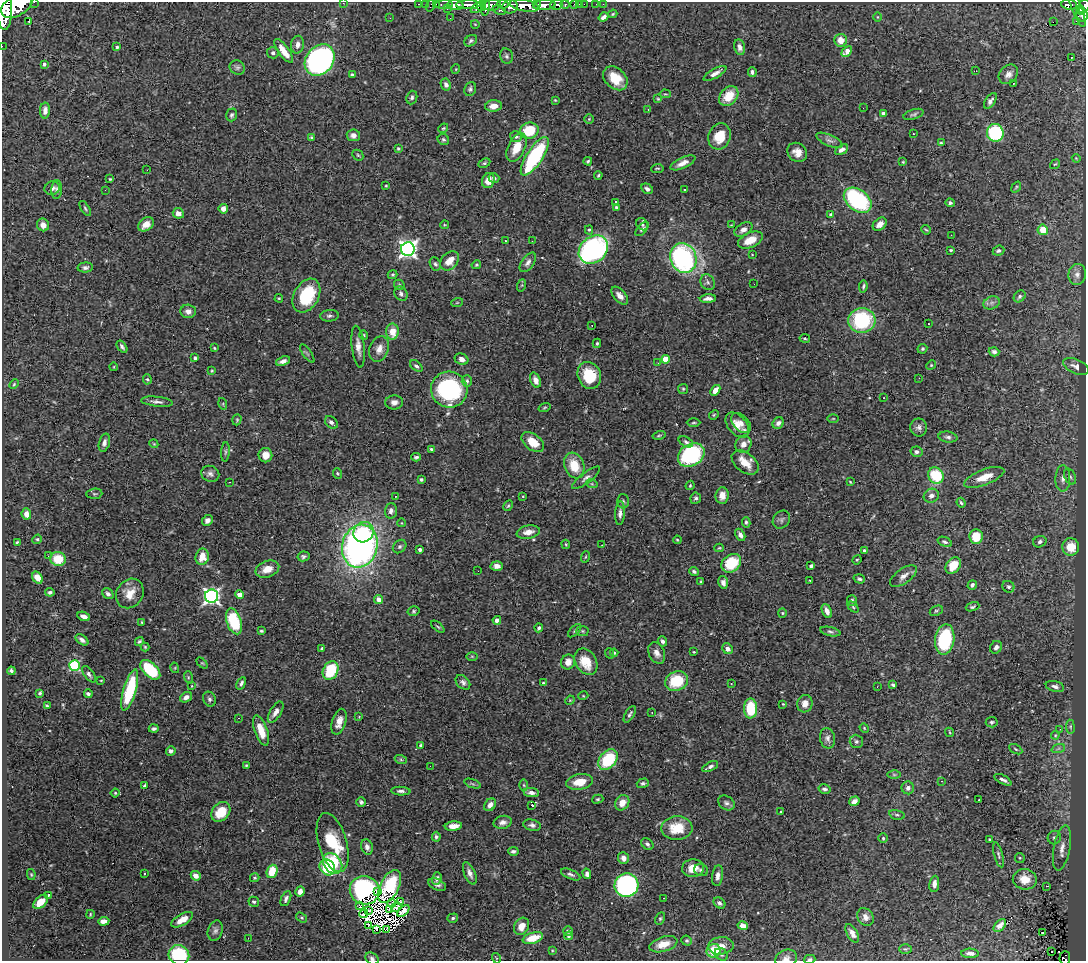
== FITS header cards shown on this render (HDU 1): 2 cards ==
NAXIS1  =                 1084
NAXIS2  =                  959

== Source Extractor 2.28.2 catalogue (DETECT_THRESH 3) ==
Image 1084 x 959 px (HDU 1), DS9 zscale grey, 1 PNG px = 1 image px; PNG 1088 x 963 px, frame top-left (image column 1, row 959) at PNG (2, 2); each listed source drawn as its Kron ellipse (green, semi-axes under 4 px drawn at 4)
Background 1.36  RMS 0.026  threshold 0.0766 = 3 sigma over >= 5 px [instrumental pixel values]
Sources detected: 514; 10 with non-positive FLUX_AUTO (blend fragments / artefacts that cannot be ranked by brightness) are neither listed nor drawn; of the other 504, the 500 brightest by FLUX_AUTO listed and drawn (4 fainter detections omitted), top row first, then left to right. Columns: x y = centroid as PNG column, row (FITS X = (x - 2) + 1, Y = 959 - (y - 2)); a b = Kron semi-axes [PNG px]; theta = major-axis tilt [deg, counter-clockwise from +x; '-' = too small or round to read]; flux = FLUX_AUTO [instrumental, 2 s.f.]
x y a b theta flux
34 2 2 2 - 44
343 3 2 2 - 140
419 4 3 2 - 26
425 4 2 2 - 16
436 4 3 2 - 36
503 4 5 4 - 540
536 4 4 3 - 580
575 4 3 3 - 52
579 4 2 2 - 8.3
584 4 2 2 - 14
596 4 2 2 - 7.5
603 4 2 2 - 5.7
1069 4 8 5 -7 140
17 5 17 10 31 6800
444 5 9 3 1 100
455 5 8 5 -4 2100
468 5 12 4 1 2000
492 5 8 6 10 820
524 5 15 5 -10 3800
545 5 11 5 3 1900
556 5 6 5 - 580
565 5 4 3 - 190
430 6 6 2 72 50
481 6 5 4 - 400
1084 6 7 5 64 480
510 7 8 6 12 1900
1077 7 21 5 -70 220
477 8 7 4 34 390
486 8 8 3 79 690
4 9 20 7 -89 6000
447 9 4 3 - 29
499 10 7 4 -24 310
1081 10 4 3 - 370
613 14 4 3 - 1.9
1082 15 7 6 - 580
603 17 5 3 - 6.2
877 17 4 3 - 1.3
390 18 3 2 - 1.6
450 18 2 2 - 4.6
1076 21 2 2 - 29
29 22 3 2 - 1.2
1053 22 2 2 - 1800
475 24 4 2 - 1.2
841 40 6 6 - 20
471 41 7 5 35 3.9
297 45 9 6 79 8.2
2 46 2 2 - 11
117 47 3 3 - 3
740 47 8 5 -79 7.4
284 51 14 5 -54 22
847 51 6 4 43 19
273 53 6 5 - 4.5
506 56 8 6 -79 4.4
1071 58 3 2 - 2.9
320 60 17 13 52 620
44 64 4 3 - 4.8
237 67 8 7 - 4
456 69 5 3 - 1.3
976 71 3 2 - 1.4
752 72 5 4 - 4.6
715 73 13 4 30 9.5
1008 74 11 8 46 9.2
352 75 4 3 - 2.8
615 78 14 10 -43 34
1013 83 3 2 - 2.4
446 85 6 5 - 5.9
470 89 7 5 69 3.7
665 94 5 2 - 1.5
729 96 11 8 48 35
412 97 7 5 69 3.6
658 99 4 3 - 1.7
555 100 3 3 - 1.5
990 101 9 5 55 6.6
494 106 8 5 5 14
863 108 3 2 - 1.4
648 109 3 2 - 2
45 111 8 5 87 10
883 113 4 3 - 4.4
914 114 10 5 18 4
232 115 6 5 - 3.6
589 119 4 4 - 1.8
443 128 5 4 - 2.1
529 131 9 8 - 58
995 133 9 8 - 160
913 134 3 2 - 1.9
353 135 6 6 - 7.8
516 136 6 5 - 5.3
719 136 13 11 71 35
311 138 4 4 - 3.1
443 140 6 5 - 3.4
829 140 14 5 -24 6.9
941 143 3 3 - 1.9
517 147 15 8 66 30
398 148 3 3 - 2.1
842 150 7 4 29 6.8
797 152 10 9 - 15
358 155 6 4 -45 2.2
535 156 22 8 57 200
1076 158 4 3 - 1.4
588 161 4 3 - 2.5
903 162 4 4 - 2
484 163 6 4 26 2.8
683 163 13 5 25 11
1055 164 5 3 - 1.5
657 168 6 2 5 1.8
147 170 2 2 - 2.9
598 175 4 3 - 2.1
494 178 5 4 - 4.2
110 179 3 3 - 1.9
488 181 7 6 - 15
386 186 3 2 - 1.4
1016 187 6 3 54 1.8
52 188 7 7 - 8.1
647 189 6 4 -29 5.6
57 190 9 5 86 5.3
105 190 2 2 - 30
684 190 3 3 - 3.4
858 200 15 10 -37 200
615 202 4 3 - 2.4
950 203 4 4 - 4.2
616 207 4 4 - 2.4
85 208 8 4 -58 3
223 209 5 4 - 9.3
178 213 5 5 - 11
831 215 4 3 - 6.5
146 224 8 6 37 17
642 224 6 5 - 4.3
880 224 8 5 41 12
43 225 6 6 - 10
444 225 4 3 - 1.7
731 225 4 3 - 1.3
642 229 8 4 47 4.1
589 230 4 4 - 2.5
743 230 10 6 30 8.9
926 230 5 4 - 2
1043 230 5 5 - 33
951 235 2 2 - 1.6
750 240 13 7 25 24
505 241 3 2 - 4.5
532 241 2 2 - 0.85
408 249 7 7 - 710
593 250 16 12 40 390
951 250 3 3 - 2.6
998 251 6 5 - 4
752 255 3 3 - 1.2
683 258 15 13 -72 300
449 261 11 8 47 25
528 262 11 6 54 7.2
435 264 7 5 -67 4
476 265 5 4 - 2
85 267 8 5 4 4.8
1077 274 10 9 - 8.1
393 275 5 4 - 2.3
708 282 8 7 - 4.9
754 284 3 2 - 1.8
399 285 5 5 - 2.4
522 285 6 4 71 2
863 286 6 3 80 3
401 294 8 6 -59 5.1
306 296 18 12 61 86
620 296 11 6 -48 11
1020 296 6 5 - 3.7
279 298 4 3 - 1.8
708 299 8 4 3 7.4
457 303 6 3 20 1.8
992 303 8 6 21 5.8
188 311 7 6 - 8.7
329 316 9 5 6 4.4
862 320 13 12 - 140
928 324 2 2 - 1.4
592 325 3 2 - 1.9
392 332 8 6 -88 23
364 335 5 4 - 1.9
805 338 5 3 - 1.9
597 343 5 3 - 2.5
122 347 7 3 -53 4.3
358 347 21 6 -83 14
214 348 3 3 - 1.8
379 349 13 9 70 14
922 349 5 4 - 2.6
994 352 5 4 - 5.1
307 354 11 2 -55 2.3
195 358 4 3 - 2.9
461 359 7 5 -25 9.5
666 359 4 4 - 40
283 361 7 4 23 7.8
658 363 2 2 - 4.5
931 365 5 4 - 2
416 366 7 4 -39 4.2
1076 366 14 7 -24 9.4
114 367 4 3 - 1.2
212 371 4 3 - 1.9
589 375 14 11 -66 69
919 378 2 2 - 3.2
147 379 5 4 - 2.2
535 380 8 5 -69 9.2
467 381 6 5 - 3.4
14 384 5 3 - 2
683 389 5 5 - 2.2
449 390 18 18 - 190
715 390 6 4 50 14
884 398 3 2 - 1.2
157 402 16 5 -6 6.9
394 402 9 7 4 8.5
223 404 6 3 -74 1.7
545 407 6 3 19 1.7
714 415 5 4 - 2
833 419 5 3 - 1.8
237 420 6 4 71 2.1
331 422 7 5 -43 6
694 423 7 3 1 2.3
741 423 12 7 -47 11
778 423 6 5 - 6
737 425 14 9 -48 18
919 427 9 8 - 7
659 435 7 3 14 2.2
948 437 9 5 -8 4.9
533 442 13 8 -37 29
686 442 8 4 -29 3.7
104 443 9 5 74 6.4
154 444 4 3 - 1.6
743 444 9 7 60 12
431 449 4 3 - 2.7
225 452 10 4 85 3.5
916 452 6 5 - 4.7
265 455 7 7 - 16
691 455 14 11 33 150
416 457 4 3 - 3.2
745 462 15 9 -38 27
574 466 13 9 -70 41
337 473 5 4 - 2.3
210 474 9 7 -23 6.8
936 476 8 7 - 71
1070 476 8 5 -62 4.5
984 477 21 7 21 28
586 478 17 5 38 7.8
1063 478 13 7 88 10
421 479 4 4 - 3
229 482 3 2 - 1.4
850 482 4 3 - 1.5
592 484 6 3 -18 1.9
690 485 5 3 - 2.1
94 494 8 5 5 3.1
722 495 8 6 83 16
395 496 2 2 - 1.4
523 496 4 2 - 1.2
931 496 8 6 29 7.4
696 498 5 5 - 3.7
623 501 7 6 - 3.4
961 503 5 3 - 2.8
508 506 6 4 61 2.3
391 511 7 6 - 7.4
620 513 12 5 86 7.9
26 514 6 4 -84 11
207 520 6 5 - 7.9
781 520 9 8 - 4.9
746 522 5 3 - 2.6
402 523 4 3 - 1.2
364 532 11 10 - 57
528 532 12 6 11 15
740 535 7 4 -62 7
976 537 7 6 - 34
37 539 5 4 - 2.2
677 540 4 3 - 1.8
17 542 3 2 - 1.8
945 542 7 4 -21 3.8
1040 542 7 5 23 4.9
566 544 5 3 - 1.9
602 545 2 2 - 0.84
360 546 22 17 74 720
400 547 7 6 - 4.1
1071 547 9 8 - 41
719 548 5 4 - 1.8
420 550 4 3 - 5.8
864 551 4 4 - 3.2
48 556 3 2 - 2.5
303 556 6 5 - 3.7
202 557 8 6 79 23
585 557 6 3 70 2.1
58 559 8 7 - 45
857 560 5 4 - 1.9
731 563 11 8 40 66
497 566 6 5 - 8.1
811 566 4 3 - 3.8
953 566 9 6 51 29
267 569 12 8 19 20
478 571 2 2 - 14
694 571 5 4 - 3.5
903 576 15 7 36 10
37 578 6 4 -53 17
859 579 6 4 -17 3.6
810 581 3 2 - 1.5
701 582 3 3 - 2
723 582 6 5 - 7.8
972 585 5 4 - 4.3
1008 587 6 5 - 4.4
50 592 4 4 - 3.7
130 593 15 13 57 25
108 594 6 5 - 5.5
239 595 4 4 - 18
212 596 6 6 - 530
379 600 5 4 - 13
852 600 5 5 - 3.9
853 607 6 4 -45 2.2
972 607 7 4 19 2.6
414 611 6 4 16 2.7
827 611 7 4 -67 9.4
936 611 7 4 27 2.7
782 613 4 4 - 2
84 616 6 4 -23 7.9
497 620 4 4 - 6.6
234 621 13 7 -71 96
142 622 3 3 - 1.7
438 627 8 3 -40 2.4
539 628 4 3 - 3.7
261 631 4 3 - 2.3
575 631 8 3 45 2.4
582 631 6 5 - 2.7
830 632 10 4 -12 3.7
82 640 7 4 -36 5.8
945 640 15 9 80 140
139 641 5 3 - 2.8
662 641 5 4 - 4.9
145 647 4 4 - 1.9
996 647 7 5 53 6.3
322 648 4 3 - 2
727 649 6 5 - 6.9
694 652 3 2 - 1.2
609 653 5 3 - 1.8
614 653 4 4 - 2.5
657 653 11 7 -66 11
472 656 6 4 -1 2.1
568 662 7 6 - 14
586 662 14 10 -58 36
202 663 6 4 -43 2.1
74 665 5 5 - 160
175 668 5 3 - 1.5
150 670 12 7 -45 110
331 670 10 7 64 78
11 671 4 3 - 3.6
89 674 9 5 -53 4.9
188 677 6 4 -73 2.5
101 680 4 2 - 1.2
677 681 11 9 21 66
463 682 8 6 -45 5.9
241 683 6 4 59 4.9
543 683 3 3 - 2.3
731 683 3 2 - 5.5
893 685 4 3 - 2.8
192 686 4 2 - 1.4
1055 686 9 5 -15 6
877 687 2 2 - 9.7
130 690 21 6 74 110
40 693 4 3 - 2.9
88 694 4 3 - 4
583 696 5 3 - 1.6
186 697 6 5 - 8.6
209 699 8 6 -63 5.2
570 700 5 4 - 1.6
783 704 4 3 - 1.5
805 704 9 7 75 11
47 706 4 3 - 2.2
750 708 10 6 -89 71
276 712 12 5 59 9.8
652 712 3 2 - 1.8
630 714 9 4 60 4.1
359 717 4 2 - 1.2
238 718 3 2 - 1.5
339 722 13 6 73 15
992 722 6 5 - 3.7
1070 727 7 3 -82 2.2
864 728 5 4 - 1.8
154 729 5 3 - 3.8
1060 729 3 2 - 4.1
261 730 16 6 -70 29
950 732 5 3 - 1.7
1055 735 4 4 - 1.7
828 738 10 7 -79 6.9
856 741 7 6 - 4.7
421 745 4 3 - 3.3
1016 749 7 4 -29 2.6
1058 749 7 4 19 4
171 751 5 4 - 4.7
401 760 6 4 -19 2.5
608 760 11 8 52 86
246 765 3 2 - 1.8
430 766 2 2 - 4.2
710 767 8 4 26 5
894 775 6 4 -1 2.8
1003 780 9 4 -28 5.9
942 781 4 3 - 1.3
580 782 13 7 10 25
643 783 6 4 18 3.5
472 784 8 3 -19 2.7
524 785 6 4 -88 2.1
144 786 4 3 - 3.2
908 788 6 6 - 6.2
825 789 6 4 -13 4.2
401 791 10 4 -3 4.9
115 793 4 4 - 2.3
531 793 8 4 -6 7.8
598 799 6 4 16 2.3
979 800 3 3 - 2.1
854 801 5 4 - 7.8
361 802 5 4 - 4.1
622 803 8 6 56 17
726 803 9 6 -36 5.3
490 805 7 5 48 9.7
532 805 3 2 - 1.8
221 812 11 8 49 36
781 812 3 2 - 1.3
897 815 8 4 -12 3.4
503 822 9 6 12 8.4
532 825 9 5 -13 6.1
453 826 8 4 5 14
677 828 15 12 3 44
436 837 5 4 - 3.7
883 838 4 4 - 2.4
1054 838 7 6 - 4.6
989 839 3 2 - 1.6
333 843 30 14 -74 88
647 844 7 5 -41 4.7
367 847 8 5 -71 7.5
1062 848 23 8 79 19
513 851 5 4 - 4.4
998 855 13 4 -75 4.5
623 858 6 5 - 9.6
1020 858 5 4 - 2.1
333 863 11 8 -51 43
327 867 9 7 -49 86
693 868 11 8 5 21
701 870 7 6 - 4.5
272 871 7 5 68 39
470 873 12 5 -67 8.4
31 874 5 4 - 1.9
144 874 3 3 - 3.9
571 874 10 4 -24 4.9
587 874 5 4 - 5.6
196 876 5 4 - 11
718 876 10 5 81 8.3
255 878 5 4 - 2.6
437 878 6 4 75 6
1025 879 12 10 -8 28
934 884 8 5 82 9.2
437 885 9 5 -24 5.5
626 885 12 11 - 390
1047 886 3 3 - 1.3
389 887 18 9 64 91
365 890 15 14 - 240
378 891 3 2 - 2.3
300 892 5 4 - 9.3
48 895 3 2 - 25
286 898 8 4 66 5
664 898 2 2 - 1.4
41 902 9 5 45 18
254 902 5 4 - 2.9
401 902 3 2 - 2.9
392 903 4 3 - 1
719 903 6 5 - 4.6
359 906 3 3 - 1.5
396 907 5 2 - 2.3
369 910 3 2 - 1.6
390 910 3 2 - 1.5
403 911 7 4 43 11
90 914 4 3 - 1.7
364 914 4 2 - 1.6
865 917 9 7 -53 11
301 918 6 4 -34 2.3
453 918 5 4 - 3.2
660 919 6 4 63 2.7
182 920 12 5 31 18
104 921 5 4 - 12
1000 925 7 4 47 8
368 926 3 2 - 1.2
521 926 9 7 61 17
743 926 5 4 - 9.8
376 930 2 2 - 1.6
387 930 3 2 - 1.6
215 931 10 7 71 6.2
568 931 5 5 - 4.8
1043 932 3 2 - 0.88
852 933 10 5 -61 9.3
569 936 4 4 - 2.1
248 938 3 2 - 2.5
533 938 10 5 15 34
687 941 5 5 - 2.9
663 944 14 7 16 23
721 946 13 8 5 15
905 949 6 5 - 2.5
552 950 4 3 - 1.3
714 951 7 6 - 42
1051 952 2 2 - 4.1
970 953 9 4 -2 9.2
721 954 7 5 -32 4.2
179 955 10 9 - 140
372 958 7 5 -35 4.1
496 958 5 3 - 1.5
786 958 11 8 20 8.4
1065 958 6 5 - 67
810 959 6 4 15 2.9
At the frame edge (FLAGS 8, measured only in part): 11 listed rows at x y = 34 2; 343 3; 17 5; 1084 6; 4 9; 2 46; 179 955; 372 958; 786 958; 1065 958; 810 959
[4 fainter detections neither listed nor drawn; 10 non-positive-flux detections neither listed nor drawn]